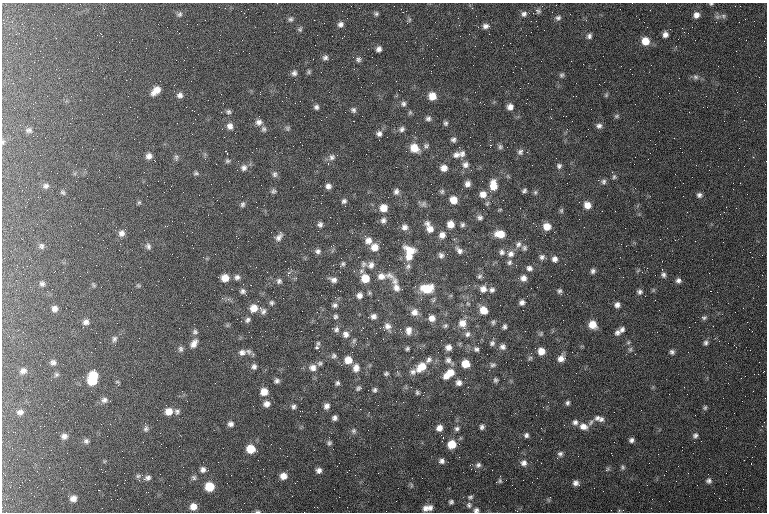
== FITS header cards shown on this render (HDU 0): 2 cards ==
NAXIS1  =                  765 / length of data axis 1
NAXIS2  =                  510 / length of data axis 2

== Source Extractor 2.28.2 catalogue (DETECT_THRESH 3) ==
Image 765 x 510 px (HDU 0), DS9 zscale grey, 1 PNG px = 1 image px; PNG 769 x 514 px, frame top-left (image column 1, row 510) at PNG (2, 3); no overlay
Background 155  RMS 8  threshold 24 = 3 sigma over >= 5 px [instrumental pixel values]
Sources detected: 388; all 388 listed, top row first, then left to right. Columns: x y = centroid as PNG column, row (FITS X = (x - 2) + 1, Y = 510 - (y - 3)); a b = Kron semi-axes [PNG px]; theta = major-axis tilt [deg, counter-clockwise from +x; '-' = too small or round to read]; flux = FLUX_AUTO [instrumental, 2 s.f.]
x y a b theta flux
711 4 5 3 - 710
735 6 2 2 - 200
342 11 2 2 - 690
538 11 9 8 - 1700
179 14 8 7 - 1500
376 14 6 5 - 1100
524 14 8 7 - 2100
570 14 3 2 - 440
696 15 8 7 - 2900
723 16 7 5 -23 1200
718 17 10 6 10 1800
558 18 9 7 12 1800
290 19 7 7 - 1400
409 20 7 5 79 940
22 24 2 2 - 840
197 24 2 2 - 520
340 24 8 7 - 2200
486 26 9 6 1 2300
300 29 7 6 - 1100
684 32 2 2 - 2900
18 33 5 2 - 530
179 33 2 2 - 310
665 34 7 6 - 2400
460 36 2 2 - 560
589 36 8 6 75 1700
342 38 2 2 - 2800
645 41 8 8 - 7300
146 48 2 2 - 2800
379 49 6 5 - 2100
40 51 2 2 - 2700
325 58 7 7 - 1500
423 58 2 2 - 1300
358 59 8 6 -72 1500
583 64 3 2 - 420
376 65 2 2 - 330
473 65 2 2 - 750
515 66 2 2 - 530
521 68 2 2 - 1300
595 69 2 2 - 290
309 72 6 5 - 880
513 72 2 2 - 210
294 73 7 6 - 1800
562 75 7 6 - 1200
695 77 8 7 - 1700
679 78 2 2 - 280
191 81 2 2 - 360
156 91 11 6 43 5000
475 92 2 2 - 260
260 94 3 2 - 480
180 95 7 7 - 2000
606 95 5 5 - 800
432 96 7 7 - 6500
403 104 7 7 - 1600
316 107 6 5 - 1500
510 107 7 6 - 3200
192 110 2 2 - 920
353 110 7 6 - 1300
228 112 6 5 - 1100
410 113 7 5 69 870
198 114 2 2 - 300
617 116 7 5 17 960
34 118 2 2 - 240
428 118 7 6 - 1500
259 122 8 7 - 2300
446 123 6 5 - 1100
230 126 8 7 - 2700
599 126 8 6 0 2000
287 128 7 6 - 1000
264 129 8 6 -89 1300
402 129 8 7 - 1600
588 129 2 2 - 310
29 130 8 7 - 1500
192 134 2 2 - 1500
379 134 7 6 - 2000
33 136 2 2 - 240
275 137 2 2 - 370
453 140 6 6 - 1500
490 140 3 3 - 320
3 142 7 5 79 800
490 145 2 2 - 23000
426 146 7 6 - 1400
500 147 8 7 - 1400
256 148 2 2 - 800
414 148 9 8 - 8700
739 148 2 2 - 270
520 152 10 8 51 2200
227 154 4 2 - 1100
462 154 10 8 68 2300
456 155 11 8 18 3000
149 156 7 6 - 2500
332 157 9 8 - 2100
176 158 8 5 -85 1100
227 161 6 5 - 920
328 164 4 3 - 450
465 165 9 9 - 2900
696 165 2 2 - 1000
559 166 8 7 - 1700
244 168 9 8 - 2400
444 168 7 7 - 3800
196 173 7 5 -2 930
274 174 8 6 89 1500
119 177 3 2 - 500
614 177 7 5 74 1100
603 182 8 7 - 1600
211 184 2 2 - 220
467 184 7 6 - 2500
493 185 13 8 87 7800
46 186 7 7 - 1500
328 186 7 6 - 2200
273 191 7 6 - 1100
396 191 7 6 - 1900
442 191 6 6 - 1100
490 191 5 3 - 950
524 191 6 4 42 1200
63 192 6 5 - 840
535 192 7 5 88 1100
483 194 9 9 - 4300
199 195 2 2 - 320
699 195 6 6 - 1600
683 196 2 2 - 1200
38 197 2 2 - 730
453 200 7 7 - 6300
344 201 6 6 - 1400
27 202 2 2 - 600
139 202 5 5 - 770
242 204 6 5 - 1200
423 204 9 7 1 1600
587 205 8 7 - 5000
383 208 8 8 - 5700
561 210 7 5 89 1000
724 212 3 2 - 500
720 214 2 2 - 360
208 215 2 2 - 320
480 217 8 7 - 1700
383 220 8 8 - 2000
337 223 2 2 - 1800
364 223 2 2 - 1200
37 224 2 2 - 300
320 224 6 5 - 1600
450 224 8 7 - 4900
462 225 6 6 - 1200
71 226 2 2 - 210
165 226 5 2 - 370
404 227 9 8 - 2700
429 227 17 9 -61 5800
547 227 8 7 - 6300
280 232 3 3 - 720
554 232 2 2 - 810
121 233 9 8 - 2400
500 234 10 7 -6 8100
442 235 9 8 - 3300
236 236 3 2 - 5500
279 237 11 6 48 2300
675 240 3 2 - 390
368 241 9 8 - 3700
518 244 10 7 57 2300
621 244 3 2 - 570
333 245 3 2 - 980
41 246 7 6 - 1400
148 246 9 7 -63 1800
374 247 9 9 - 5500
524 248 7 7 - 1400
459 250 11 7 -47 2600
318 251 8 7 - 1700
410 251 14 10 -31 9200
502 252 7 7 - 1800
510 253 12 9 -34 3800
447 254 2 2 - 980
441 255 7 7 - 1900
358 257 2 2 - 1800
409 257 10 8 20 4700
542 257 7 7 - 1800
555 259 8 7 - 2500
509 262 7 6 - 1400
343 264 7 6 - 1200
364 264 8 8 - 1800
565 264 2 2 - 750
371 265 10 9 - 3200
516 265 2 2 - 3700
121 266 3 2 - 390
408 266 8 8 - 2000
529 268 8 7 - 2100
647 268 2 2 - 3000
361 271 8 6 34 1600
593 271 6 6 - 1600
288 273 2 2 - 12000
389 275 16 9 -25 3600
663 275 6 6 - 1400
80 276 2 2 - 290
381 276 11 9 11 3900
480 276 7 6 - 1200
237 277 7 7 - 1800
225 278 7 7 - 5600
365 278 8 8 - 8800
523 278 8 8 - 3000
333 280 8 5 -15 2200
279 281 7 6 - 1500
395 281 11 9 -83 3400
678 281 6 5 - 1700
42 284 6 6 - 1400
93 285 6 4 -71 660
138 285 6 5 - 790
537 287 2 2 - 330
396 288 11 8 -64 3400
427 288 15 10 6 14000
483 289 9 8 - 3600
492 290 8 7 - 1800
242 291 6 5 - 1400
559 291 6 6 - 1300
711 291 2 2 - 730
640 292 6 6 - 1500
369 293 6 5 - 840
359 295 7 7 - 2500
283 298 2 2 - 250
421 299 3 3 - 430
272 303 6 6 - 1100
522 303 7 6 - 2000
335 305 7 6 - 1500
617 305 6 6 - 2300
254 308 9 9 - 6000
260 308 6 5 - 1000
54 309 6 5 - 2300
483 310 8 7 - 7200
263 311 9 7 61 1600
463 311 4 4 - 780
414 312 10 10 - 3800
335 316 6 6 - 1100
373 316 7 7 - 2100
432 318 8 8 - 3900
704 318 6 5 - 1200
20 319 2 2 - 300
248 320 8 6 49 1500
86 322 9 7 -35 2300
493 322 8 6 78 1300
747 322 2 2 - 240
462 323 12 10 -77 6100
592 325 9 8 - 7000
388 326 11 8 -62 3000
445 326 7 6 - 1200
504 327 6 5 - 1300
336 329 8 7 - 1700
400 329 3 2 - 520
749 329 3 2 - 420
622 330 6 6 - 1800
265 331 2 2 - 430
409 331 12 8 89 3400
195 332 7 7 - 1400
617 332 9 7 36 2100
657 332 2 2 - 360
345 334 10 8 -63 2900
467 334 9 8 - 2300
541 334 7 5 48 940
114 339 9 7 74 1700
354 341 8 5 63 1100
31 342 3 2 - 380
194 343 12 7 57 3500
318 343 6 5 - 840
492 343 8 7 - 1800
706 343 7 5 84 1400
448 347 9 8 - 3200
502 347 9 8 - 2400
317 348 4 3 - 990
180 349 8 7 - 1600
407 349 4 4 - 980
476 349 8 8 - 2000
630 349 7 5 68 1100
248 351 9 7 -25 1600
541 351 7 7 - 5600
242 352 9 8 - 2400
352 352 2 2 - 2400
672 352 6 5 - 1300
334 356 7 6 - 1200
530 358 6 6 - 980
565 358 3 2 - 870
209 359 3 2 - 560
561 359 8 7 - 3400
348 360 8 7 - 6000
429 360 10 7 48 2500
448 360 11 10 - 3300
53 362 7 6 - 1600
320 363 7 6 - 1200
466 364 8 7 - 9200
493 365 9 7 16 1600
254 367 7 6 - 1700
421 367 14 10 40 9700
313 368 9 8 - 3100
356 368 10 8 82 3300
23 371 8 7 - 2200
413 372 9 8 - 2500
763 372 2 2 - 360
386 374 5 4 - 970
449 374 17 9 38 9800
56 375 7 6 - 990
93 375 8 8 - 11000
745 376 2 2 - 340
495 380 6 6 - 1200
92 381 9 7 -21 11000
277 381 6 5 - 1500
337 383 5 4 - 1100
459 383 8 8 - 2900
118 385 4 4 - 810
684 387 2 2 - 260
359 388 7 4 15 1100
375 390 6 5 - 1100
264 392 8 7 - 5100
417 392 6 5 - 1100
687 394 2 2 - 1900
423 395 3 3 - 690
723 398 2 2 - 220
104 400 9 8 - 2200
396 401 3 3 - 470
568 403 5 4 - 1200
266 404 8 7 - 3000
293 406 6 5 - 1400
326 406 7 6 - 2200
543 407 2 2 - 330
705 408 6 5 - 950
360 409 2 2 - 4700
169 411 9 8 - 5000
20 412 8 6 4 2000
177 412 8 7 - 1600
536 415 2 2 - 240
334 418 5 5 - 1700
597 418 8 7 - 2100
601 419 8 7 - 1600
575 422 7 7 - 2000
591 422 8 5 52 1500
231 424 7 7 - 2100
40 426 2 2 - 630
44 426 2 2 - 260
583 426 10 8 -18 3700
482 427 6 5 - 1400
439 428 7 7 - 3500
146 429 9 7 87 1700
457 429 7 6 - 1500
354 431 7 6 - 1200
526 435 6 5 - 1500
695 435 7 6 - 1500
64 436 8 7 - 2200
631 440 5 4 - 1500
86 441 7 6 - 1500
694 442 2 2 - 1600
329 443 7 6 - 1200
452 444 8 8 - 9800
518 447 2 2 - 240
251 449 8 8 - 10000
122 451 3 2 - 470
611 453 2 2 - 410
560 454 7 6 - 1500
459 457 2 2 - 3400
442 461 7 6 - 1900
524 463 8 8 - 2600
751 463 3 2 - 590
478 465 9 8 - 2100
183 467 3 2 - 480
622 467 7 5 -79 1000
203 469 8 7 - 2200
263 469 2 2 - 320
319 470 6 6 - 2200
607 470 8 5 37 1000
688 473 2 2 - 300
138 476 8 6 1 1300
283 476 8 8 - 4300
194 477 7 6 - 1400
147 478 11 8 24 2400
125 480 2 2 - 610
500 481 7 6 - 1000
709 481 7 6 - 1600
22 482 2 2 - 240
295 483 2 2 - 540
576 483 7 6 - 2200
512 485 2 2 - 250
209 487 8 7 - 13000
99 490 2 2 - 280
68 496 2 2 - 560
470 497 8 7 - 1400
6 499 2 2 - 300
73 499 7 6 - 2800
451 502 5 5 - 1200
469 505 9 7 87 1800
193 507 8 7 - 4300
102 508 2 2 - 280
427 508 11 6 11 3800
476 510 7 6 - 1600
611 510 2 2 - 520
619 510 5 5 - 640
258 511 6 4 0 860
517 511 3 3 - 370
At the frame edge (FLAGS 8, measured only in part): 5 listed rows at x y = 711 4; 3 142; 476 510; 258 511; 517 511